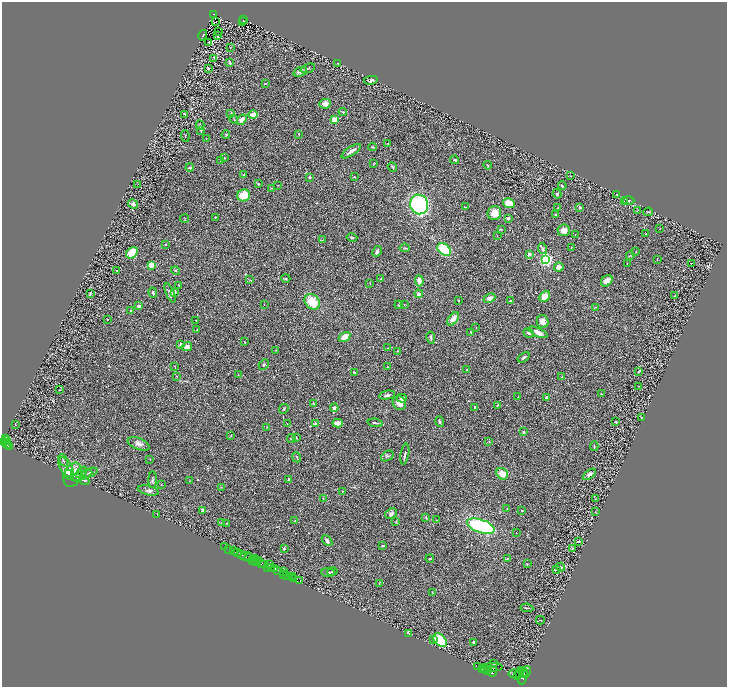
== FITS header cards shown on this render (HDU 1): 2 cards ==
NAXIS1  =                 1450
NAXIS2  =                 1369

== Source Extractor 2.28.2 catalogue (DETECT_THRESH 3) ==
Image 1450 x 1369 px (HDU 1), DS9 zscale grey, zoomed out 1/2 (1 PNG px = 2 x 2 image px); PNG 729 x 689 px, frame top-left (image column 2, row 1369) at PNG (2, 2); each listed source drawn as its Kron ellipse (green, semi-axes under 4 px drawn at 4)
Background 0.434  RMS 0.028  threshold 0.0853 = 3 sigma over >= 5 px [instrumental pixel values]
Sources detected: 309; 33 cannot appear on this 1/2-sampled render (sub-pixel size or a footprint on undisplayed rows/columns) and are neither listed nor drawn; the other 276 listed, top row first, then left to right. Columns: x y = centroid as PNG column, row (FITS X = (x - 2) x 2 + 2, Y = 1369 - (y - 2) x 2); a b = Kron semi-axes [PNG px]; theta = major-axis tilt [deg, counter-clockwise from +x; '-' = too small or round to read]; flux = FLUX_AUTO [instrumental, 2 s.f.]
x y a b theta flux
213 14 3 2 - 36
244 20 4 2 - 40
215 22 3 1 - 2
242 22 2 1 - 6.1
218 31 3 1 - 57
203 35 5 2 - 4.6
218 36 3 2 - 4
208 42 3 2 - 1.9
230 47 2 2 - 1.7
214 59 2 1 - 1.9
230 63 4 2 - 7.9
338 63 2 1 - 4.1
308 68 7 3 19 7.8
208 69 4 3 - 6.8
300 72 7 4 20 15
371 80 7 3 11 9.9
265 84 3 2 - 4.4
325 104 6 5 - 30
343 112 4 2 - 4.2
231 113 3 3 - 3.8
185 114 4 2 - 3.7
253 115 5 4 - 39
234 119 4 2 - 4.1
242 120 6 4 55 29
334 120 3 2 - 180
200 125 4 2 - 3.9
201 130 3 2 - 2.7
299 134 2 2 - 3.4
226 135 4 3 - 5.2
185 136 6 2 -81 3.6
206 138 2 2 - 1.5
388 143 2 2 - 3.5
372 147 4 3 - 6.5
351 151 11 3 34 27
224 158 3 3 - 3.2
221 160 4 3 - 4.6
454 160 4 2 - 8.1
374 164 2 2 - 2.3
488 165 4 2 - 3.9
190 167 4 3 - 6.7
392 167 5 2 - 5.2
243 174 4 3 - 4
570 176 2 1 - 2
310 177 3 3 - 9.2
354 177 3 2 - 3.1
138 184 2 1 - 1.2
258 184 4 3 - 5.7
278 185 3 2 - 1.6
562 186 4 3 - 6.3
271 188 3 2 - 2
557 194 4 4 - 6.3
617 194 3 2 - 2.4
244 195 6 6 - 97
628 200 6 4 0 9
624 202 2 1 - 1.5
509 203 6 5 - 76
133 204 5 4 - 11
419 204 10 9 - 610
465 207 2 1 - 2.8
558 207 2 1 - 1.4
580 207 2 2 - 15
637 211 4 1 - 2.3
648 212 5 2 - 4.8
494 213 7 6 - 70
556 214 3 3 - 4.7
215 217 2 1 - 2.7
508 218 3 2 - 14
185 219 4 2 - 2.6
501 229 2 2 - 6.3
660 229 2 1 - 1.2
564 230 6 5 - 37
575 234 2 1 - 1.5
646 234 2 1 - 3.8
497 236 2 1 - 1.6
352 237 5 3 - 4.8
323 240 4 1 - 2.5
166 244 2 2 - 4.3
571 247 3 2 - 2.6
405 248 5 2 - 4.5
542 249 5 4 - 13
444 250 7 5 -38 210
377 251 6 3 62 19
636 251 2 2 - 4.2
132 253 6 5 - 98
529 254 3 3 - 11
630 256 4 2 - 3.3
546 259 3 3 - 1700
657 260 3 2 - 2.7
627 263 2 2 - 1.5
691 263 2 1 - 33
151 265 2 2 - 150
559 267 5 4 - 32
176 270 4 3 - 6.4
117 271 2 1 - 2.1
286 278 4 2 - 5.3
381 279 3 3 - 4.2
250 280 3 2 - 3.3
419 281 6 3 -86 43
607 281 6 5 - 29
370 283 3 1 - 2.3
179 285 2 2 - 2
175 292 3 3 - 9.1
90 293 2 2 - 5.1
153 293 5 2 - 6.3
170 293 10 4 -68 16
419 294 4 4 - 14
545 296 6 4 52 61
675 296 2 2 - 7.2
490 298 6 4 25 26
458 301 3 2 - 2.6
510 301 2 2 - 5.8
312 302 8 7 - 110
264 304 2 2 - 2.4
404 304 3 2 - 2.4
399 305 4 3 - 6.2
139 306 2 2 - 43
595 307 3 2 - 2.5
130 310 3 3 - 3.8
453 319 7 4 51 45
107 320 2 2 - 2.6
196 320 2 1 - 1.7
543 321 6 6 - 27
476 328 2 2 - 2.2
197 330 2 1 - 2.1
471 332 3 2 - 3
538 332 10 4 -24 32
528 333 5 3 - 11
345 337 6 3 32 51
431 337 6 3 -78 10
245 342 2 1 - 2.6
180 345 4 4 - 11
187 347 5 4 - 27
388 348 2 2 - 1.8
276 350 3 2 - 1.9
397 351 4 3 - 4.3
524 357 7 3 34 10
264 365 6 4 44 8.9
175 366 4 1 - 1.8
388 367 3 2 - 3.9
467 369 2 2 - 3.6
354 372 4 2 - 5.1
638 372 3 2 - 6.3
238 375 3 2 - 2.1
176 376 2 2 - 2
562 377 3 2 - 1.9
639 386 2 2 - 3.9
60 390 3 2 - 2.5
601 394 3 3 - 3.6
387 395 8 4 11 14
518 397 2 2 - 2.3
547 397 2 2 - 58
402 398 5 3 - 20
399 403 7 6 - 38
314 404 3 3 - 9.7
497 405 3 1 - 2.9
475 407 2 2 - 14
334 408 4 4 - 14
284 409 5 3 - 5.4
641 417 2 1 - 3
439 422 5 2 - 8.4
616 422 3 1 - 2.5
338 423 5 3 - 37
375 423 7 2 -7 9.4
15 424 3 1 - 2.4
287 424 3 2 - 2.2
315 424 2 2 - 51
267 427 2 2 - 2.6
524 432 3 3 - 5.8
231 435 2 2 - 3.8
296 437 3 3 - 4
6 439 4 3 - 450
291 439 4 3 - 6.7
6 441 3 2 - 450
3 442 3 2 - 890
489 442 3 3 - 3.5
7 444 5 2 - 360
139 444 11 5 -22 28
9 446 3 2 - 200
594 446 5 2 - 5
405 454 10 2 81 8.4
387 456 7 4 35 8.2
297 457 5 2 - 4.3
150 459 2 1 - 1.5
63 460 6 2 -66 6
66 468 12 6 -63 44
81 472 7 2 46 8.1
89 473 8 2 22 8.3
68 474 3 2 - 15
502 474 6 5 - 48
589 474 7 4 35 20
73 475 12 8 67 110
82 476 11 4 18 31
76 477 4 2 - 12
84 480 5 3 - 7
153 480 8 3 90 9.1
189 480 2 2 - 1.9
289 480 2 2 - 43
161 485 2 2 - 2
221 487 3 1 - 2.6
148 491 11 4 -13 14
342 491 2 2 - 2.7
323 499 3 2 - 3.1
595 499 2 2 - 2.5
507 509 2 2 - 1.7
203 510 4 4 - 13
522 510 3 2 - 3
595 512 2 2 - 3.4
157 514 2 1 - 1.2
391 514 6 4 37 13
426 517 3 2 - 5.2
437 520 2 2 - 1.8
295 521 3 1 - 1.9
396 522 3 3 - 4.1
221 523 3 2 - 3.4
226 523 2 2 - 5.1
481 526 14 6 -19 660
516 533 2 2 - 2.5
327 541 6 4 -47 11
579 541 4 2 - 5.7
383 546 3 3 - 5.7
224 547 3 1 - 18
284 548 3 3 - 4.5
572 548 3 3 - 5
229 549 2 1 - 23
234 551 3 1 - 38
238 553 2 2 - 140
242 555 2 2 - 720
246 556 6 2 5 100
250 558 2 1 - 66
254 558 3 1 - 210
430 559 4 3 - 5.8
507 559 3 3 - 4.6
252 560 2 1 - 42
259 560 2 1 - 260
256 561 3 1 - 460
262 564 4 2 - 380
264 564 3 2 - 260
269 564 2 2 - 480
527 564 4 2 - 3.1
267 567 3 2 - 530
271 567 2 1 - 170
561 567 4 4 - 7.1
275 569 4 3 - 1000
556 569 4 1 - 4.6
278 570 3 3 - 390
284 572 3 1 - 32
332 572 5 3 - 8.3
328 573 7 3 -6 6.9
284 574 2 2 - 450
287 575 2 1 - 430
292 576 2 1 - 23
289 577 3 2 - 630
293 579 3 2 - 94
300 580 3 1 - 150
379 583 3 2 - 3.3
432 592 2 2 - 2.1
527 608 6 1 -7 5.1
540 620 4 2 - 3
408 633 3 2 - 4.5
433 639 2 2 - 17
440 640 8 5 -42 210
474 642 2 2 - 39
494 663 3 2 - 4.9
478 667 2 1 - 210
493 667 10 4 0 6100
483 668 3 2 - 3200
485 669 4 3 - 5900
488 671 2 2 - 1700
521 671 3 2 - 1400
492 672 5 3 - 3600
523 672 4 2 - 2500
526 672 6 2 64 1400
519 673 2 2 - 1200
515 674 6 4 -7 8000
518 676 3 2 - 2600
523 677 8 3 74 3800
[33 sub-pixel or undisplayed-footprint detections neither listed nor drawn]